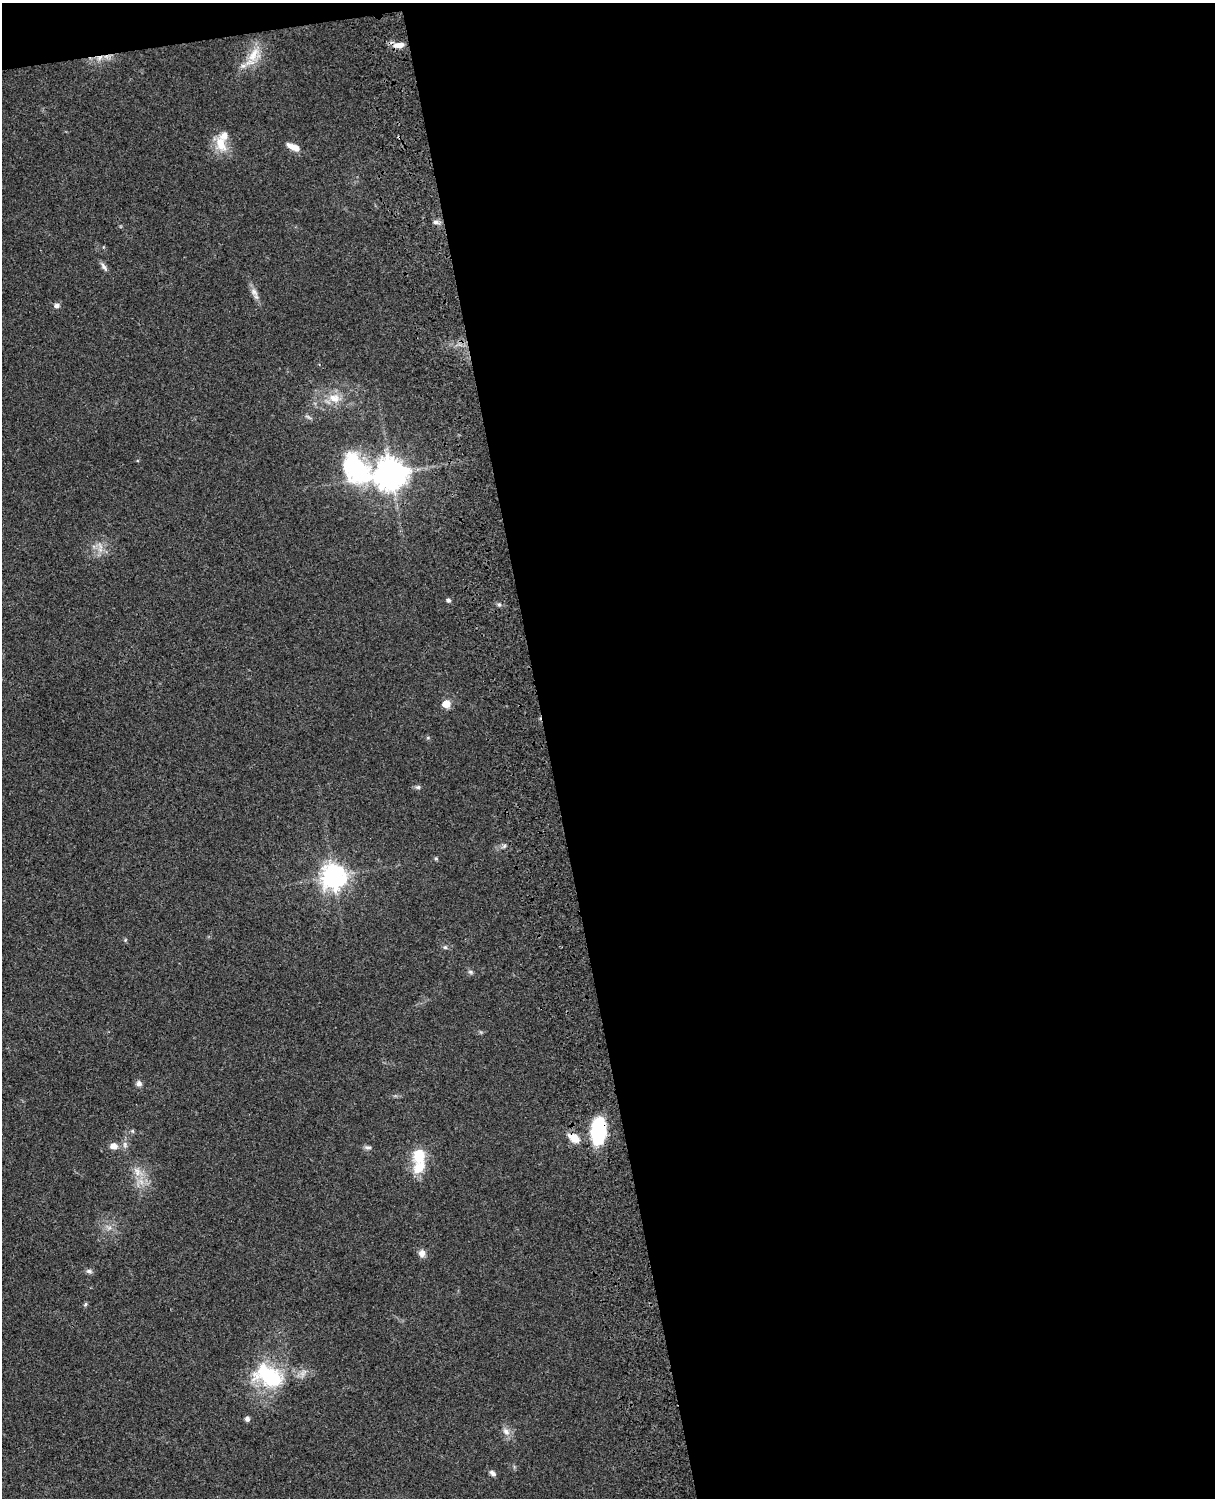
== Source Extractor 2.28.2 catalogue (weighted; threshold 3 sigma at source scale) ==
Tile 4 of 4 x 3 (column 4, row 1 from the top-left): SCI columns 3759-4971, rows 3269-4764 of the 5089 x 4926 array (HDU 1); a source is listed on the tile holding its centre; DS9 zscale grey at full resolution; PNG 1217 x 1500 px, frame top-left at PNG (2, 3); no overlay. Shown black and unused: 56% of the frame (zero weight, under 3 of 4 exposures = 6% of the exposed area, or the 3 px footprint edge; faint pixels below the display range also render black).
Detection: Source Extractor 2.28.2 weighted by HDU 2 'WHT'; one run over the whole footprint, this tile lists its part. Background 0.076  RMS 0.0058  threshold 0.0261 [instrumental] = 3 sigma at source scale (4.5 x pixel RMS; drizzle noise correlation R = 1.50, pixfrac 1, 0.05/0.05 arcsec/px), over >= 5 px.
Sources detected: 43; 2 inside a brighter listed object's ellipse — not listed separately; the other 41 listed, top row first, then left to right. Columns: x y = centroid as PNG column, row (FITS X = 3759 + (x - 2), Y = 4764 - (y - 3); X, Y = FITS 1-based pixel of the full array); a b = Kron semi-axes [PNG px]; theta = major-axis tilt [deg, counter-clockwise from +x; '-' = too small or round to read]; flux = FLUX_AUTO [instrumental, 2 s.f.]
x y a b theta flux
399 45 15 7 7 5.4
254 55 23 14 51 12
99 58 9 6 17 3.1
221 144 25 13 -72 11
294 147 16 7 -24 5.4
435 222 7 6 - 1.8
104 267 14 5 -56 2
254 292 16 7 -56 3.4
56 306 7 6 - 1.8
334 398 18 12 -9 8.7
357 470 45 24 -39 71
391 474 10 9 - 860
100 545 11 4 -57 2.1
448 600 6 5 - 1.3
499 604 6 4 0 1.1
446 704 5 5 - 14
418 787 7 5 12 1.2
504 846 7 4 45 1.1
436 858 5 5 - 0.75
334 876 8 8 - 550
125 940 6 3 72 0.62
445 947 5 5 - 1.1
470 972 7 5 -22 1.2
139 1083 7 6 - 2.2
132 1131 6 5 - 0.82
598 1131 20 11 87 53
574 1138 15 9 -33 7.1
125 1145 9 6 -77 2.1
114 1146 9 8 - 3.9
368 1147 11 4 -3 1.4
419 1155 12 11 - 16
419 1168 20 13 50 11
137 1171 15 9 -62 5.9
109 1228 7 4 18 1.5
422 1253 9 8 - 3.3
89 1271 9 5 -15 1.5
85 1304 6 4 26 0.93
269 1376 40 25 -24 45
247 1419 6 6 - 1.6
506 1432 12 8 -48 3.4
492 1473 9 5 -37 1.9
Overlapping masked pixels (flux is a lower limit): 3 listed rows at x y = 99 58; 598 1131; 574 1138